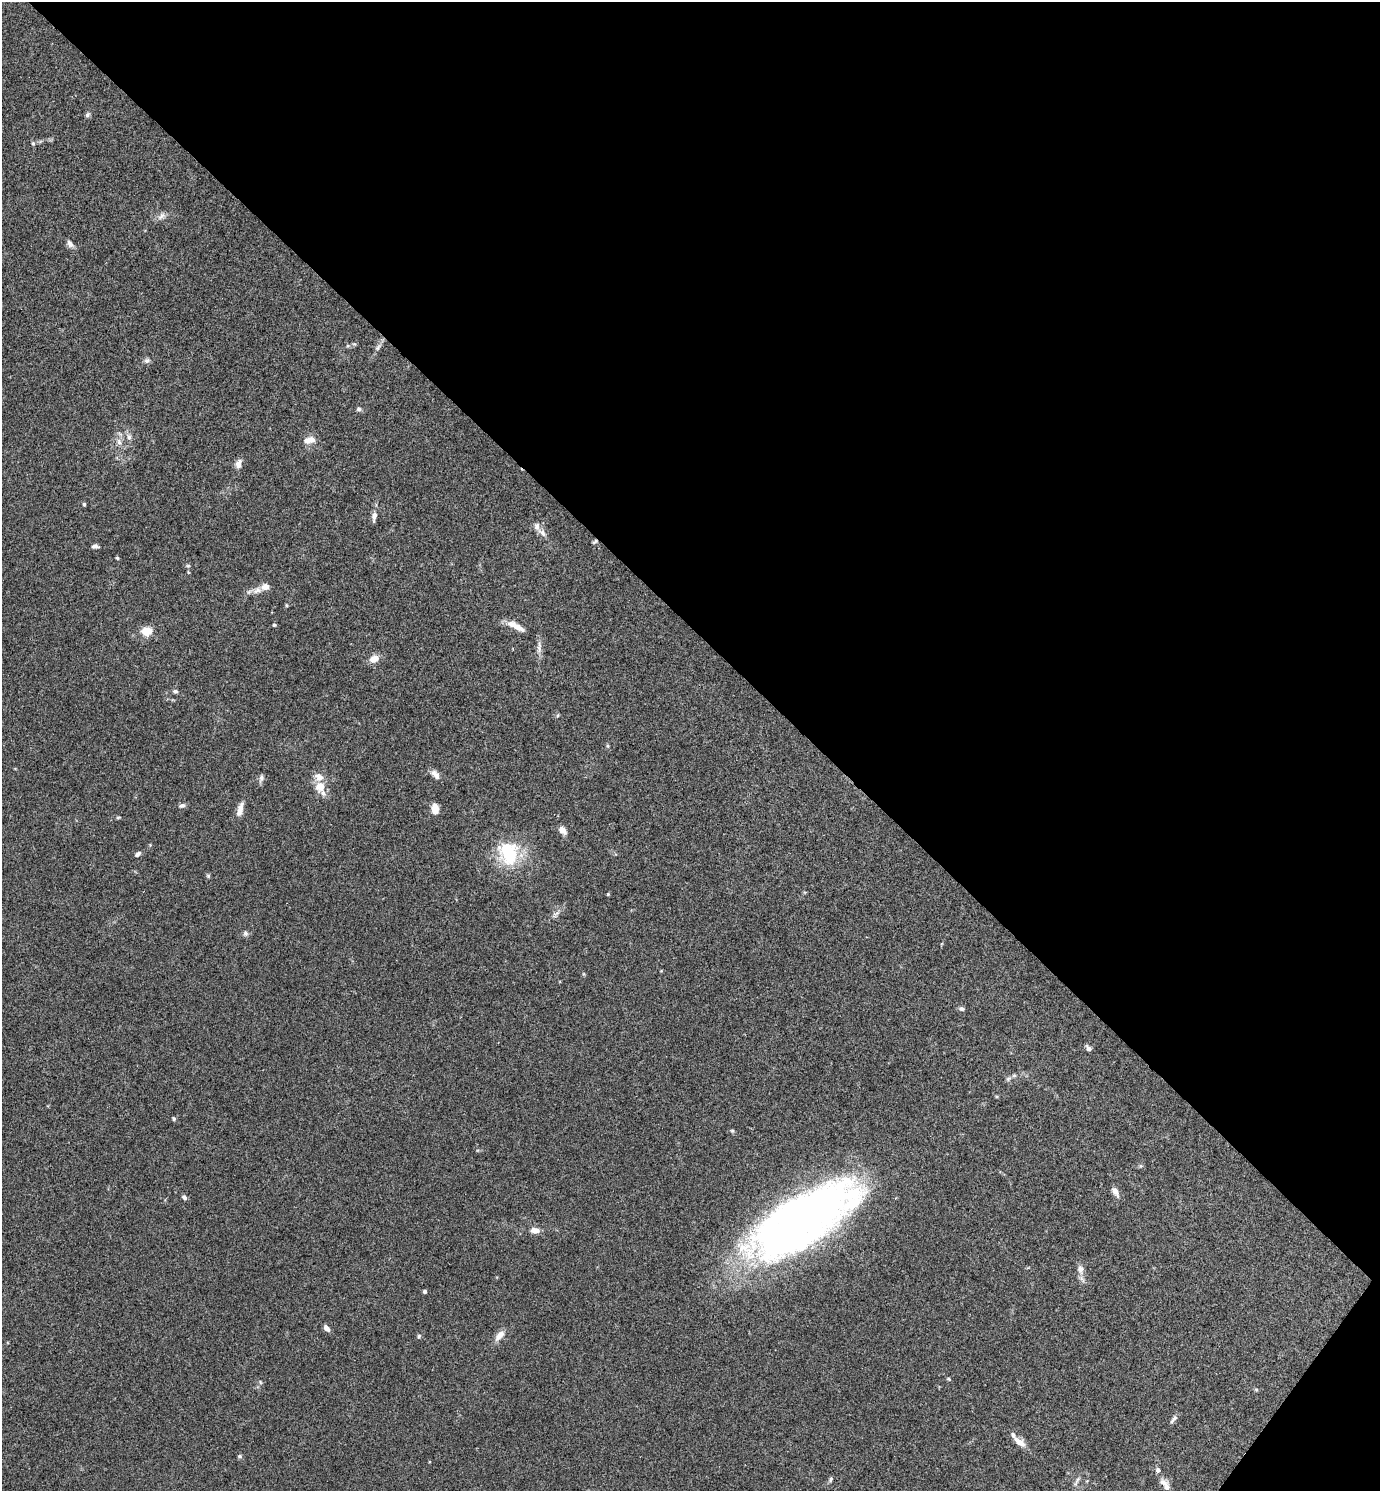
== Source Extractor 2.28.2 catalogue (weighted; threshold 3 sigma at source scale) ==
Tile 8 of 4 x 4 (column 4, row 2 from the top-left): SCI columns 4287-5664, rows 2979-4467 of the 5959 x 5956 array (HDU 1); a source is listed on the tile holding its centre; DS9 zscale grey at full resolution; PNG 1382 x 1493 px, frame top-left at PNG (2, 2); no overlay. Shown black and unused: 43% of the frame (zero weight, under 3 of 4 exposures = <1% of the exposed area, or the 3 px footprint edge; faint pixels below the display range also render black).
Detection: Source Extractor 2.28.2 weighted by HDU 2 'WHT'; one run over the whole footprint, this tile lists its part. Background 0.0891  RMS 0.0065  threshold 0.0292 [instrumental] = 3 sigma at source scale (4.5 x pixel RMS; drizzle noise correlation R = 1.50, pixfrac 1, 0.05/0.05 arcsec/px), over >= 5 px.
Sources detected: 74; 5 inside a brighter listed object's ellipse — not listed separately; the other 69 listed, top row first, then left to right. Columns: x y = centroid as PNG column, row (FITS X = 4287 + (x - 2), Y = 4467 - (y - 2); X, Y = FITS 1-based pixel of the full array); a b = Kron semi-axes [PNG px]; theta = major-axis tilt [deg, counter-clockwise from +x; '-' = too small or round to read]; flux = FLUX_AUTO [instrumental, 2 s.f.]
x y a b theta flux
87 115 7 5 46 1.3
33 143 6 4 -68 1
161 216 12 7 47 2.8
70 244 10 6 -57 2.7
354 344 6 4 -41 0.79
348 346 6 4 -18 0.9
378 347 11 5 57 2.3
147 360 8 6 24 1.8
359 409 6 6 - 1.3
129 437 9 6 -76 2.2
309 440 15 8 11 5.4
119 442 10 6 -70 3
238 464 11 7 72 3.9
84 504 4 3 - 1.1
374 516 12 6 83 3.2
542 533 14 6 -42 3.4
595 542 8 4 41 0.9
95 546 7 5 1 2
117 558 4 4 - 0.86
188 566 6 4 0 0.86
266 587 8 7 - 4.8
257 590 13 8 24 4.3
286 605 5 3 - 0.57
274 625 4 4 - 0.78
516 626 25 7 -28 7.2
146 631 11 9 9 9.4
539 647 18 5 89 3.7
374 659 11 8 28 5.8
175 691 6 5 - 1.5
435 774 13 7 -47 3.6
261 778 10 7 79 2.1
320 786 13 12 - 8.5
182 805 9 6 19 1.7
240 809 19 7 74 5.3
435 809 9 7 -85 6.8
118 817 7 3 9 0.76
563 830 10 7 -45 4.1
508 853 34 28 -72 33
137 854 8 5 36 1.8
208 876 6 5 - 0.95
608 894 4 4 - 0.74
556 913 11 5 23 2
245 934 7 6 - 1.7
584 974 6 3 -71 0.64
961 1009 7 5 -17 1.6
1088 1048 8 5 -51 2
1008 1079 8 5 19 1.6
174 1119 5 4 - 1
732 1131 5 5 - 0.81
1141 1166 6 5 - 0.99
1115 1191 12 6 -58 3.7
184 1197 7 5 -46 1.6
801 1220 101 37 32 550
535 1230 11 7 0 4.7
1080 1269 12 9 -83 4
425 1291 4 3 - 1.8
326 1328 8 5 -51 3.3
419 1336 6 4 74 1
499 1336 17 8 48 4.7
948 1379 6 4 -28 0.85
260 1382 6 3 -71 0.75
1256 1390 6 4 -1 0.81
1173 1419 13 5 50 2
1020 1442 17 8 -35 5.5
239 1456 5 5 - 1
1158 1470 6 6 - 2
831 1479 7 5 74 1.2
1077 1481 16 4 66 1.9
1163 1482 13 8 -19 3.2
Overlapping masked pixels (flux is a lower limit): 1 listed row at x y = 595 542